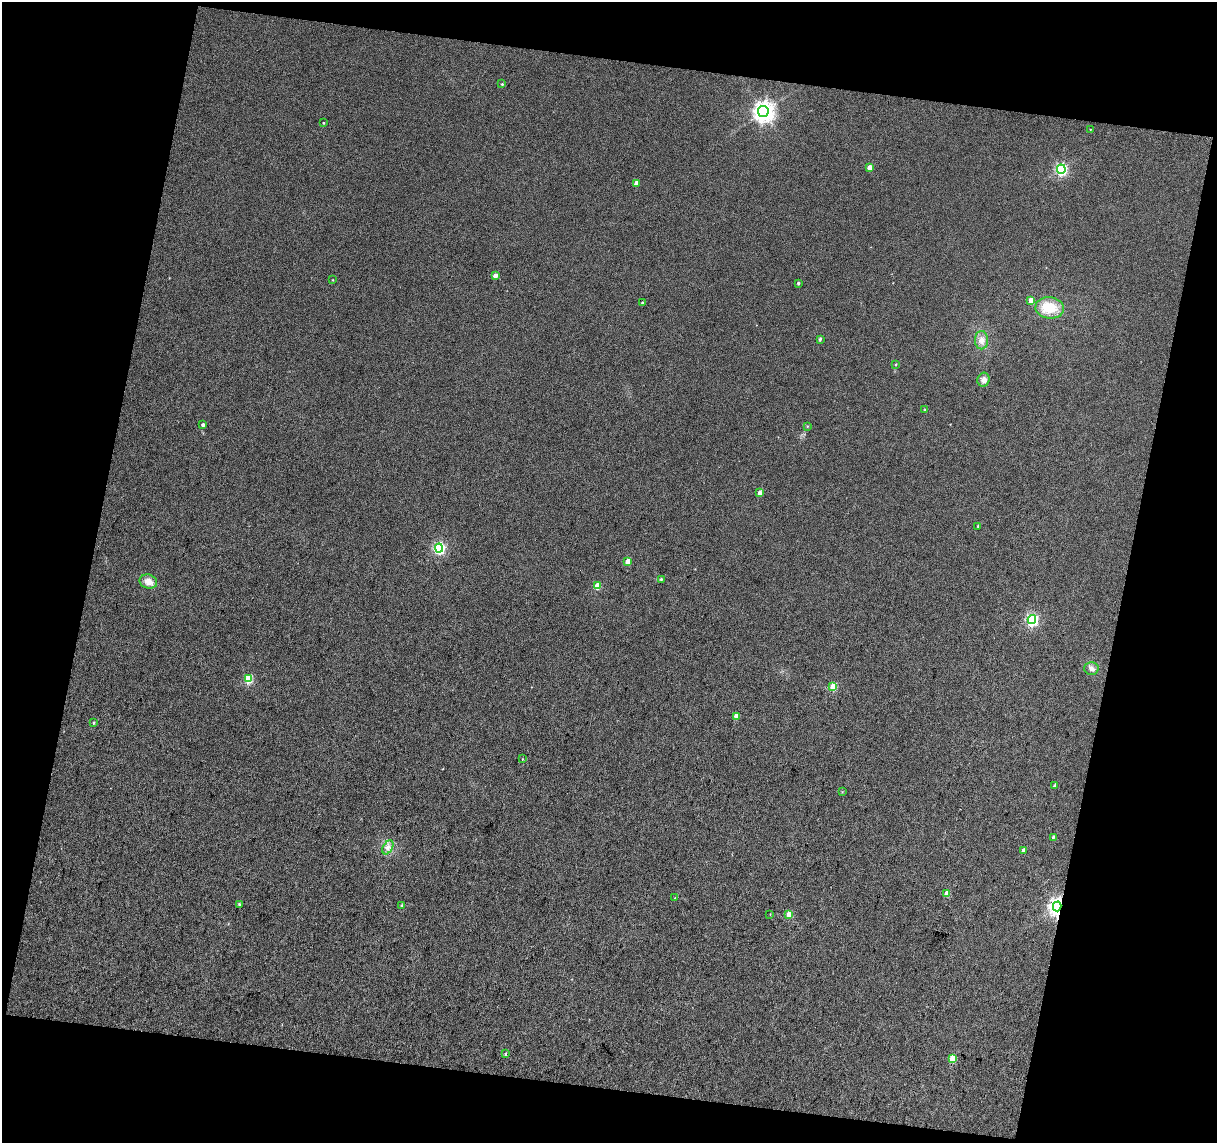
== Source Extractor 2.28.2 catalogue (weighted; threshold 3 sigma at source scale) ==
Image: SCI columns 1-2429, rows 129-2409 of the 2429 x 2522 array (HDU 1 of 3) = the unmasked area's bounding box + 8 px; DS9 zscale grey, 2 x 2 block average (1 PNG px = mean of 2 x 2 image px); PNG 1219 x 1145 px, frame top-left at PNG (2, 2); each listed source drawn as its Kron ellipse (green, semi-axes under 4 px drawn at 4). Shown black and unused: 25% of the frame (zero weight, under 3 of 4 exposures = <1% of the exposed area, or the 3 px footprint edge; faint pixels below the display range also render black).
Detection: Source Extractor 2.28.2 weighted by HDU 2 'WHT'. Background 0.0124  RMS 0.011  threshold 0.0494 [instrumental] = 3 sigma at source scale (4.5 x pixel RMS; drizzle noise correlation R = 1.50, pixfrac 1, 0.0396/0.0396 arcsec/px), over >= 5 px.
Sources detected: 48; all 48 listed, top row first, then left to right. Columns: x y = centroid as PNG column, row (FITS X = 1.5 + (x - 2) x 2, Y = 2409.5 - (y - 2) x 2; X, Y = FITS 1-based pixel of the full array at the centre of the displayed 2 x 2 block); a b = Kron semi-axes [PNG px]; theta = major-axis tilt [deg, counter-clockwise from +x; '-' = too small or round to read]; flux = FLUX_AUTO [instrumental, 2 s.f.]
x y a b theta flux
502 84 3 3 - 2.8
763 111 5 5 - 1500
323 123 2 2 - 2.2
1090 129 2 2 - 1.3
870 168 3 3 - 27
1061 169 4 4 - 330
636 183 3 3 - 14
495 276 3 3 - 15
333 280 3 2 - 1.4
798 283 3 2 - 4
1031 300 4 3 - 21
642 303 3 2 - 4.5
1050 308 14 11 -7 63
820 339 3 3 - 4
981 340 9 6 -88 17
896 364 3 2 - 2.1
983 380 7 6 - 11
925 410 3 3 - 2.9
203 425 3 3 - 6.2
807 426 3 2 - 1.6
759 493 3 3 - 11
978 526 3 2 - 2.6
439 548 4 4 - 340
627 561 3 3 - 29
661 579 3 3 - 3.5
148 582 9 7 -18 21
597 586 3 3 - 49
1032 619 5 4 - 350
1091 669 7 6 - 10
249 679 4 3 - 100
833 687 3 3 - 67
737 717 3 3 - 30
93 723 3 2 - 2.9
522 759 3 2 - 1.4
1054 786 4 2 - 4.9
842 792 3 2 - 1.4
1053 837 4 3 - 4.2
388 847 8 4 61 11
1023 850 3 3 - 8
947 894 3 3 - 27
675 898 3 2 - 1.2
239 904 4 3 - 3.7
401 905 3 2 - 2
1057 906 5 4 - 1000
770 914 3 2 - 1.1
789 914 3 3 - 38
505 1054 3 2 - 2.3
953 1058 4 3 - 65
Overlapping masked pixels (flux is a lower limit): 1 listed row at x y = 1057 906